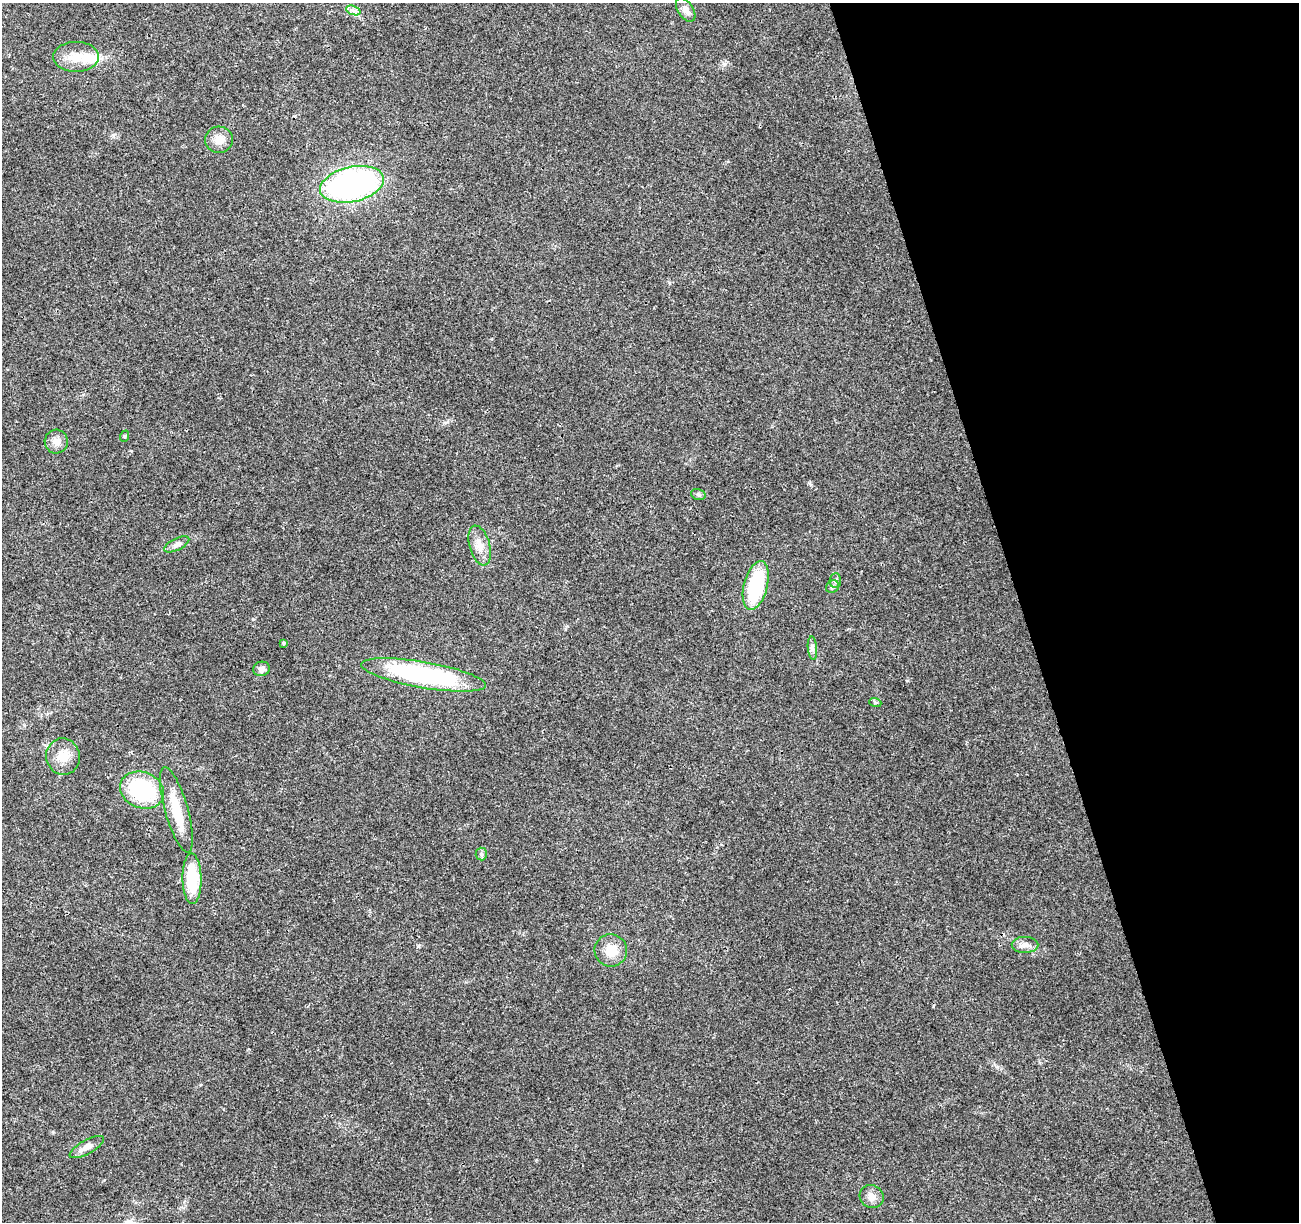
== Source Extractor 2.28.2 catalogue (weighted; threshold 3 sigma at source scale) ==
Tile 12 of 4 x 4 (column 4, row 3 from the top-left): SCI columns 3947-5243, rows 1289-2508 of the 5300 x 5068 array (HDU 1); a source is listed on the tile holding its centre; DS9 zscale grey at full resolution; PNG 1301 x 1224 px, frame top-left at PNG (2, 3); each listed source drawn as its Kron ellipse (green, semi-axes under 4 px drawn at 4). Shown black and unused: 21% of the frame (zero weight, under 3 of 4 exposures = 5% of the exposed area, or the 3 px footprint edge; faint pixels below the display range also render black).
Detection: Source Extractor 2.28.2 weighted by HDU 2 'WHT'; one run over the whole footprint, this tile lists its part. Background 0.0184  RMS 0.0029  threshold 0.0132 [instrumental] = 3 sigma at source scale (4.5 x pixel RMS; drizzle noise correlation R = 1.50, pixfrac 1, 0.0396/0.0396 arcsec/px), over >= 5 px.
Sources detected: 29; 1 inside a brighter object's white glare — neither listed nor drawn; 1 inside a brighter listed object's ellipse — not listed separately; the other 27 listed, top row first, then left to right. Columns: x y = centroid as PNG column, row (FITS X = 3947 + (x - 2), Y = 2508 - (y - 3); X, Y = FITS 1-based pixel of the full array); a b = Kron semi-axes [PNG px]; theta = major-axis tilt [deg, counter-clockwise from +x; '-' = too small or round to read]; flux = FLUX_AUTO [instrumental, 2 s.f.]
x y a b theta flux
353 10 7 4 -20 0.8
686 10 13 7 -57 2
76 57 23 15 0 5.2
219 140 14 13 - 3.1
352 184 32 17 13 78
125 436 6 3 72 0.34
56 442 12 11 - 2.1
698 494 7 5 -17 0.57
177 544 14 6 26 1.3
480 545 20 10 -75 3.1
835 580 7 5 86 0.65
756 585 25 12 76 21
832 587 7 6 - 0.65
284 643 4 3 - 0.95
812 648 12 4 -85 0.97
262 669 8 7 - 1.2
424 675 63 13 -10 47
875 702 6 4 -19 0.41
63 757 18 17 - 4.7
142 790 22 18 -21 25
176 810 44 11 -74 8.9
481 854 6 5 - 0.6
192 879 25 9 -89 12
1025 945 13 8 0 1.7
611 950 16 16 - 4.6
87 1147 19 7 29 2.2
872 1197 12 11 - 2
Unlisted compact peaks at least as high as the median listed source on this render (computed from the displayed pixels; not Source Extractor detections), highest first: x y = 418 946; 253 619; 997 1067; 447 422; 113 135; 811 485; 724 64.